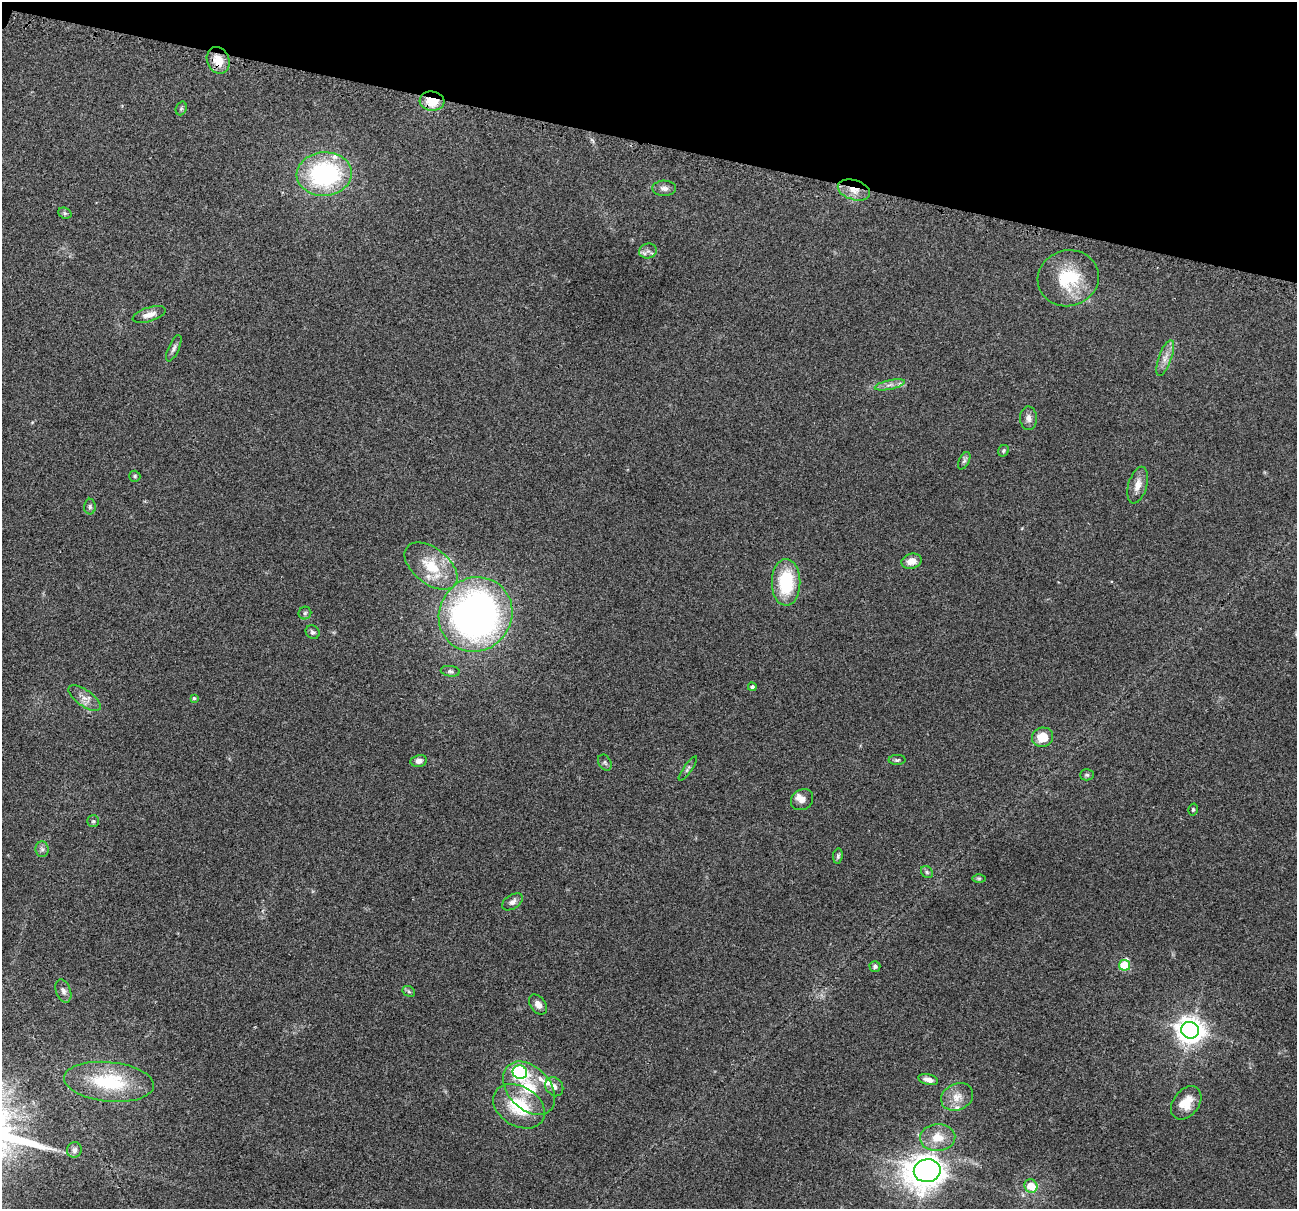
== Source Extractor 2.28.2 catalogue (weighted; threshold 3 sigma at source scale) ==
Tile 2 of 4 x 4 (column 2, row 1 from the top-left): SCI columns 1326-2620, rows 3775-4981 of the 5241 x 5259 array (HDU 1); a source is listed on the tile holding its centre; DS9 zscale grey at full resolution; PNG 1299 x 1211 px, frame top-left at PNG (2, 2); each listed source drawn as its Kron ellipse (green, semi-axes under 4 px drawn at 4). Shown black and unused: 12% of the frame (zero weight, under 3 of 4 exposures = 3% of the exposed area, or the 3 px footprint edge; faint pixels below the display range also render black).
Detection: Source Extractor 2.28.2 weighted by HDU 2 'WHT'; one run over the whole footprint, this tile lists its part. Background 0.054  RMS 0.0056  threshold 0.0252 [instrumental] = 3 sigma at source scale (4.5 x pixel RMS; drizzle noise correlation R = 1.50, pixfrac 1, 0.05/0.05 arcsec/px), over >= 5 px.
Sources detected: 68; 1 cosmic-ray / hot-pixel residue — neither listed nor drawn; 6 inside a brighter listed object's ellipse — not listed separately; the other 61 listed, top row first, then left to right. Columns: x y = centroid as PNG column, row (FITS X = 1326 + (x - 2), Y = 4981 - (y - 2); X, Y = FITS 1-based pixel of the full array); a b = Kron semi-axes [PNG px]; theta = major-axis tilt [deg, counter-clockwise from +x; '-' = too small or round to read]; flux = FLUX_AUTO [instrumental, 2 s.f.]
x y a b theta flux
218 60 14 11 -67 8.9
432 101 12 9 -5 13
181 108 7 5 70 0.98
324 174 28 21 4 76
664 188 12 7 0 2.6
854 190 16 9 -17 6.8
65 213 7 5 -21 1
648 251 9 7 14 2.2
1068 278 31 28 16 28
149 314 17 7 18 4.4
174 348 14 5 65 1.9
1165 358 19 6 70 4.4
890 385 15 4 12 2.7
1028 418 11 8 -88 3
1003 451 6 5 - 0.84
964 461 9 5 63 1.3
135 476 5 5 - 0.86
1138 485 19 9 75 5.5
90 507 8 6 90 1.2
911 561 10 7 15 5
431 566 31 18 -38 19
786 582 23 14 -90 31
305 613 6 6 - 1.2
475 614 38 36 52 250
313 632 7 6 - 1.3
450 671 9 5 -7 1.4
752 687 4 4 - 1.3
84 698 19 8 -36 4.5
194 698 4 4 - 0.75
1043 737 11 9 15 11
897 760 8 5 0 1
419 761 8 6 11 2.8
605 763 8 6 -58 1.2
688 769 14 4 54 1.2
1087 775 7 5 1 0.92
802 800 12 10 36 3.2
1193 809 6 4 75 0.77
93 821 6 6 - 0.97
42 849 8 6 -88 1.7
838 856 7 4 82 1.2
927 872 7 5 -47 1.1
979 878 6 4 0 0.87
512 902 11 7 32 2.5
1124 965 5 5 - 23
875 966 5 5 - 1.3
63 991 12 7 -70 2.3
409 991 7 5 -30 0.95
538 1004 11 7 -53 3.3
1190 1030 9 8 - 600
520 1072 7 6 - 110
928 1079 10 5 -13 3
109 1082 45 20 -6 37
554 1087 10 8 -51 2.8
529 1088 31 21 -47 22
957 1097 16 13 25 6.9
1186 1103 18 13 53 9.6
519 1106 28 20 -31 27
938 1138 17 13 3 10
74 1150 8 7 - 2.2
927 1171 13 11 10 770
1031 1186 7 6 - 10
Overlapping masked pixels (flux is a lower limit): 3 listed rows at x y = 218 60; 432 101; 854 190